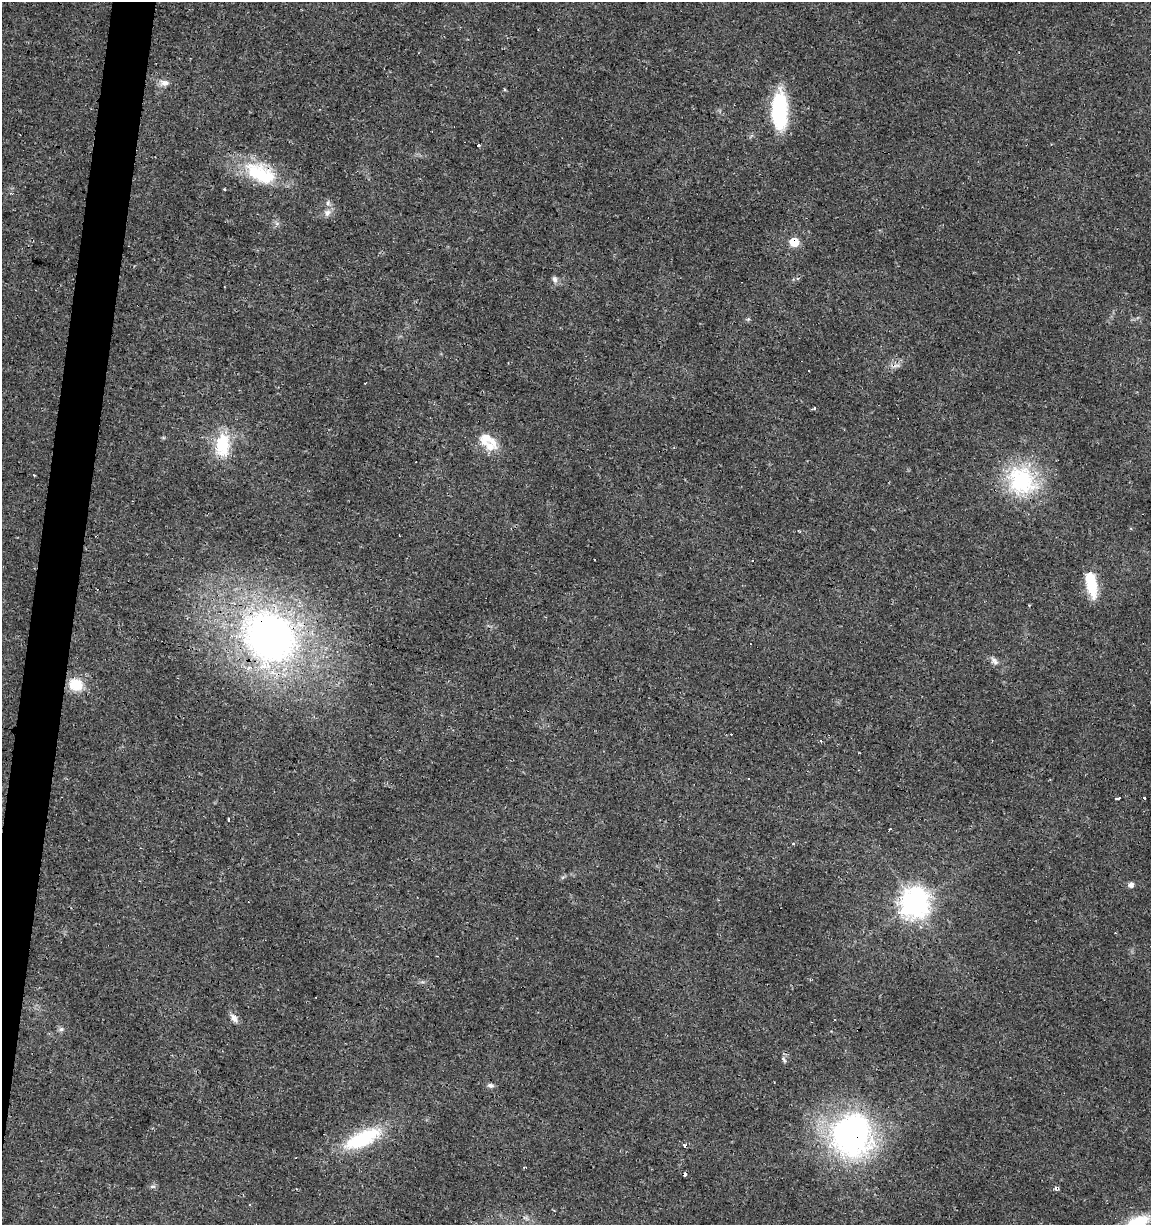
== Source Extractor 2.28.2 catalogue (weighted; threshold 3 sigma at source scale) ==
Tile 7 of 4 x 4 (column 3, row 2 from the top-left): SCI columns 2586-3734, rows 2445-3667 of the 5107 x 4898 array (HDU 1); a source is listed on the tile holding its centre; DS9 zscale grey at full resolution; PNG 1153 x 1227 px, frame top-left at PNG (2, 2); no overlay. Shown black and unused: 3% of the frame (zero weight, under 2 of 3 exposures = <1% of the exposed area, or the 3 px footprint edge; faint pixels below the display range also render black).
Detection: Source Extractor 2.28.2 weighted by HDU 2 'WHT'; one run over the whole footprint, this tile lists its part. Background 0.0135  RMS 0.0032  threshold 0.0142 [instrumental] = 3 sigma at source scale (4.5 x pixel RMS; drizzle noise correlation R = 1.50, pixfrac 1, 0.0396/0.0396 arcsec/px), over >= 5 px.
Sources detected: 48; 11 cosmic-ray / hot-pixel residue — not listed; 3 inside a brighter listed object's ellipse — not listed separately; the other 34 listed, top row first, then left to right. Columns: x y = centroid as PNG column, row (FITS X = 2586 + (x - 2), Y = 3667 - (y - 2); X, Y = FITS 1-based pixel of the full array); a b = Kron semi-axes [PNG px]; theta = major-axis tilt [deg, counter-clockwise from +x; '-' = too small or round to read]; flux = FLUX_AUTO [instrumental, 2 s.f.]
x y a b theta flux
164 83 12 7 -3 1.8
779 111 40 16 -89 25
479 145 3 3 - 0.71
261 173 43 23 -27 20
224 190 3 2 - 0.36
328 203 8 4 82 0.75
327 213 9 8 - 1.7
794 242 6 5 - 12
555 279 9 7 -66 1.1
748 319 5 5 - 0.43
815 408 4 3 - 0.57
487 439 28 16 -31 6.9
222 445 25 15 85 14
1022 481 41 34 -47 29
1092 585 27 12 -83 9.9
270 637 55 47 -40 160
994 661 13 7 -39 1.5
76 685 16 14 -20 7.5
820 741 3 3 - 0.39
748 779 3 3 - 0.7
1118 798 3 3 - 1.8
1144 798 3 3 - 0.97
229 819 3 3 - 2.2
889 829 3 2 - 0.27
1131 885 7 7 - 1.1
914 904 10 9 - 390
234 1018 14 7 -51 1.7
61 1029 8 6 20 0.77
784 1060 8 4 -63 0.64
491 1085 9 6 -7 0.99
852 1135 43 41 -88 93
362 1139 47 17 24 22
152 1186 8 4 9 0.64
1055 1188 5 4 - 0.96
Overlapping masked pixels (flux is a lower limit): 4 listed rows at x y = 261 173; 794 242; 270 637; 852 1135